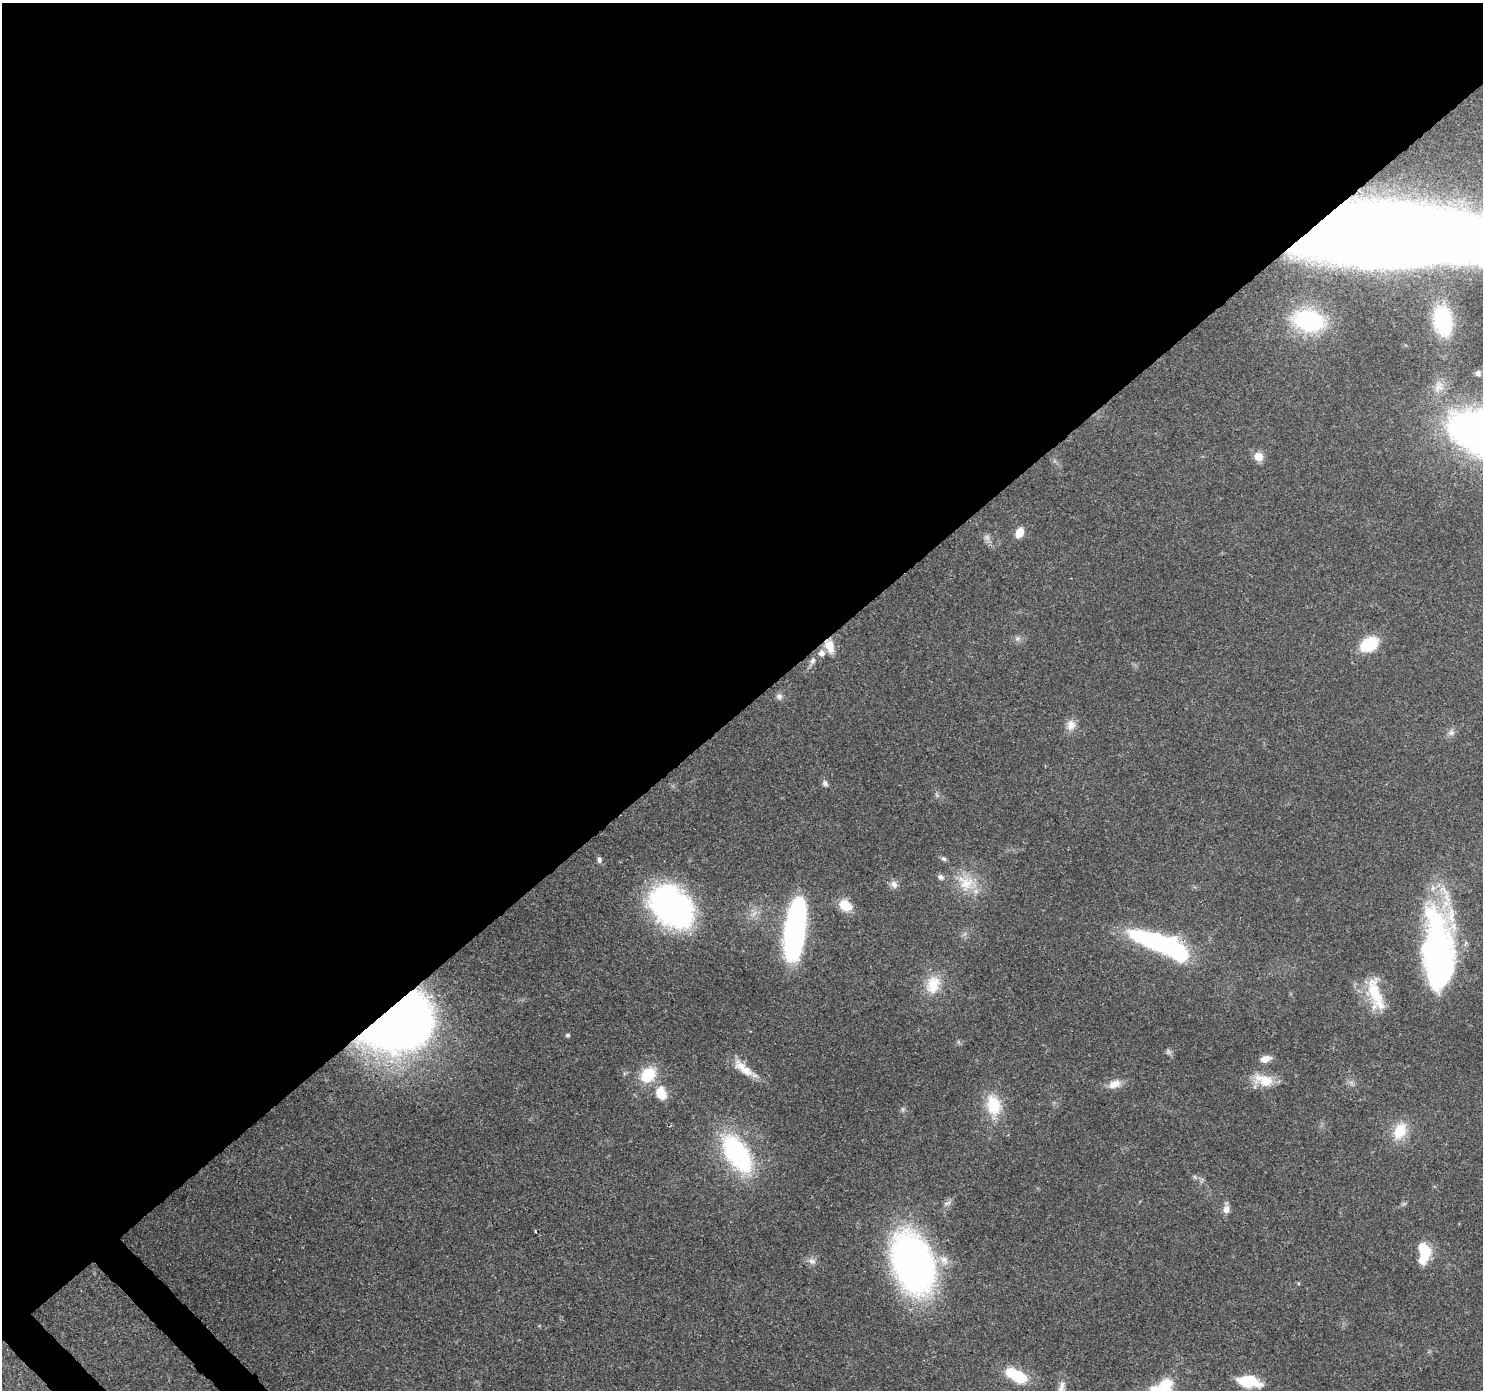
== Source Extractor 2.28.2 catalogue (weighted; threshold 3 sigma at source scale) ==
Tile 2 of 4 x 4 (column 2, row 1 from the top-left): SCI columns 1575-3055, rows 4397-5784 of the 6119 x 6080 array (HDU 1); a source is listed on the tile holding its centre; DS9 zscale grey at full resolution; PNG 1485 x 1392 px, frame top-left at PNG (2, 3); no overlay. Shown black and unused: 51% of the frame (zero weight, under 3 of 4 exposures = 8% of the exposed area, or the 3 px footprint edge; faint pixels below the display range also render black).
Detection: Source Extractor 2.28.2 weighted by HDU 2 'WHT'; one run over the whole footprint, this tile lists its part. Background 0.122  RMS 0.0043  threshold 0.0193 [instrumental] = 3 sigma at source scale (4.5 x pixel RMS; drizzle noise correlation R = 1.50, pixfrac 1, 0.0396/0.0396 arcsec/px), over >= 5 px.
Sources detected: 52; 1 too faint to see at this stretch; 3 inside a brighter object's white glare — not listed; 3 inside a brighter listed object's ellipse — not listed separately; the other 45 listed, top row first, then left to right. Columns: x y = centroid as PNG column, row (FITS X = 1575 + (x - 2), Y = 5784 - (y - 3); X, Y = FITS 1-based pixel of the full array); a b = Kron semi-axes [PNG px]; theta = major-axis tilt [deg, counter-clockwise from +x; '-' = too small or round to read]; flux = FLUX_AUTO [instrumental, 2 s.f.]
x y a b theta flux
1403 235 145 39 -4 1900
1308 320 37 24 -11 53
1443 320 24 14 -82 34
1478 373 7 6 - 1.2
1258 457 12 11 - 4
1020 532 12 8 67 5
987 537 9 7 -77 1.6
1369 644 20 13 29 16
829 646 15 9 -69 6.7
822 653 10 9 - 2.4
813 661 9 7 67 1.6
779 696 9 8 - 1.6
1071 725 14 11 67 3.9
1451 733 10 6 10 1.6
825 783 9 6 -52 1.4
944 859 8 6 -30 1.1
599 860 8 5 -84 1.2
941 877 8 7 - 1.7
894 884 12 8 -60 2.3
966 884 24 19 25 12
845 905 13 9 -35 10
671 907 51 36 -41 100
795 925 54 16 83 120
1153 941 49 16 -17 76
1440 954 81 31 -84 130
933 984 26 18 78 11
1375 994 45 16 -74 16
397 1023 61 45 26 320
568 1035 5 5 - 0.76
1265 1059 13 7 19 3.7
741 1066 22 12 -49 7.3
648 1075 21 16 43 13
1264 1080 26 14 -17 10
1114 1084 18 10 22 4.5
661 1093 15 11 -69 8.3
993 1105 28 18 -76 14
1400 1131 22 15 63 11
737 1154 36 18 -58 71
1226 1209 10 7 82 2.8
1424 1251 20 13 -68 12
812 1261 11 6 -15 1.9
913 1263 50 31 -69 200
1017 1376 24 11 -27 18
1248 1381 19 9 -8 24
1166 1386 26 16 68 14
Overlapping masked pixels (flux is a lower limit): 4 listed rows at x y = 1403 235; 829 646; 1153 941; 397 1023
Isophote crosses this tile's border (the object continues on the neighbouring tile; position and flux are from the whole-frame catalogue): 2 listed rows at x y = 1403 235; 1166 1386